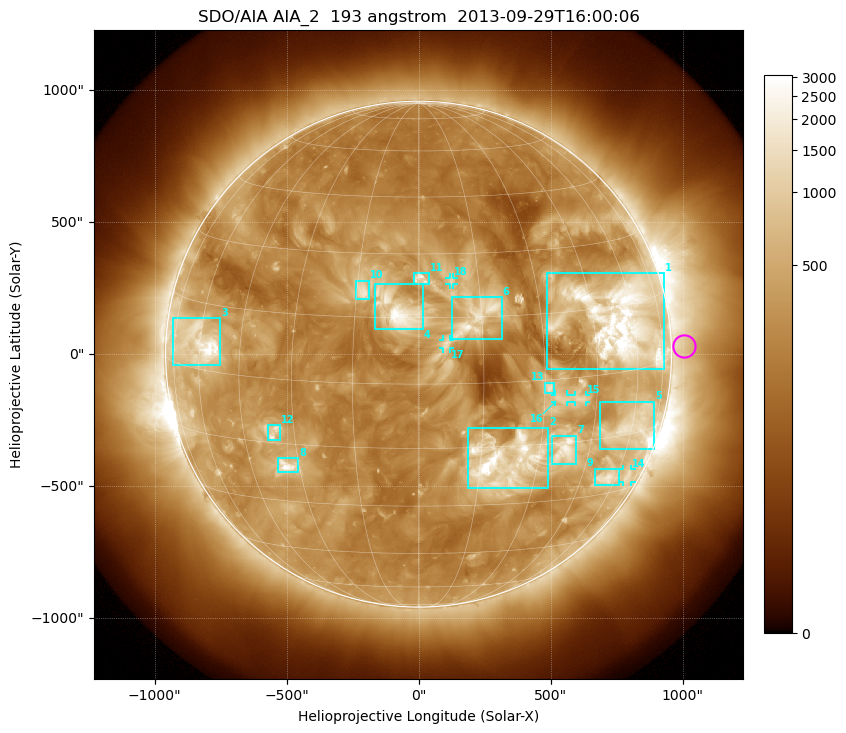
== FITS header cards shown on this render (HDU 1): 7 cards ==
TELESCOP= 'SDO/AIA'
INSTRUME= 'AIA_2'
WAVELNTH=                  193
WAVEUNIT= 'angstrom'
DATE-OBS= '2013-09-29T16:00:06.84'
CTYPE1  = 'HPLN-TAN'
CTYPE2  = 'HPLT-TAN'

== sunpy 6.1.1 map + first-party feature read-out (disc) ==
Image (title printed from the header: SDO/AIA AIA_2  193 angstrom  2013-09-29T16:00:06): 1024 x 1024 px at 2.4 arcsec/px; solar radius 958 arcsec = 399 px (full disc in frame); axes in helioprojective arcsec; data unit not stated in the header (colour bar unlabelled)
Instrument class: DISC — disc imager (sunpy class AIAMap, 193 A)
Bright regions (active regions / flare kernels): reference = the median radial profile (limb darkening/brightening removed); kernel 9 px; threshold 5 sigma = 669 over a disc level ~271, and >= 1.15x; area >= 12 px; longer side >= 10 px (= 24 arcsec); searched inside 0.97 R_sun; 18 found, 18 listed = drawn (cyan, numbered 1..; 5 of them under ~33 arcsec drawn as corner ticks so the feature stays visible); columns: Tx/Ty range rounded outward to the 5 arcsec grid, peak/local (2 s.f.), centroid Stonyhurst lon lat
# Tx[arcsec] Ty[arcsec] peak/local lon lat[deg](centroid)
1 485..930 -55..310 16 +54 +12
2 185..490 -510..-275 16 +21 -19
3 -930..-750 -40..140 12 -60 +6
4 -165..20 95..270 11 -5 +17
5 685..895 -360..-180 8.2 +61 -13
6 125..315 55..215 7.2 +14 +15
7 505..600 -415..-310 7.8 +37 -17
8 -535..-455 -450..-390 9.2 -34 -21
9 665..760 -495..-435 6.1 +55 -25
10 -235..-185 205..280 6 -14 +21
11 -20..40 265..310 6.6 +1 +24
12 -570..-520 -330..-265 5.1 -36 -13
13 480..515 -150..-105 5.6 +31 -2
14 775..810 -485..-435 3.5 +67 -26
15 590..635 -180..-155 3.9 +40 -5
16 515..565 -180..-150 4 +34 -4
17 90..120 20..55 3.2 +6 +9
18 115..135 265..290 3.9 +8 +23
Off-limb structures (1.02-1.3 R_sun): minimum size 162 px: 3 found; the strongest spans PA ~235..305 deg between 1.02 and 1.3 R_sun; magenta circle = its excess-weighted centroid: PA ~270 deg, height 1.05 R_sun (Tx ~1005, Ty ~30 arcsec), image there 1.5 x the reference